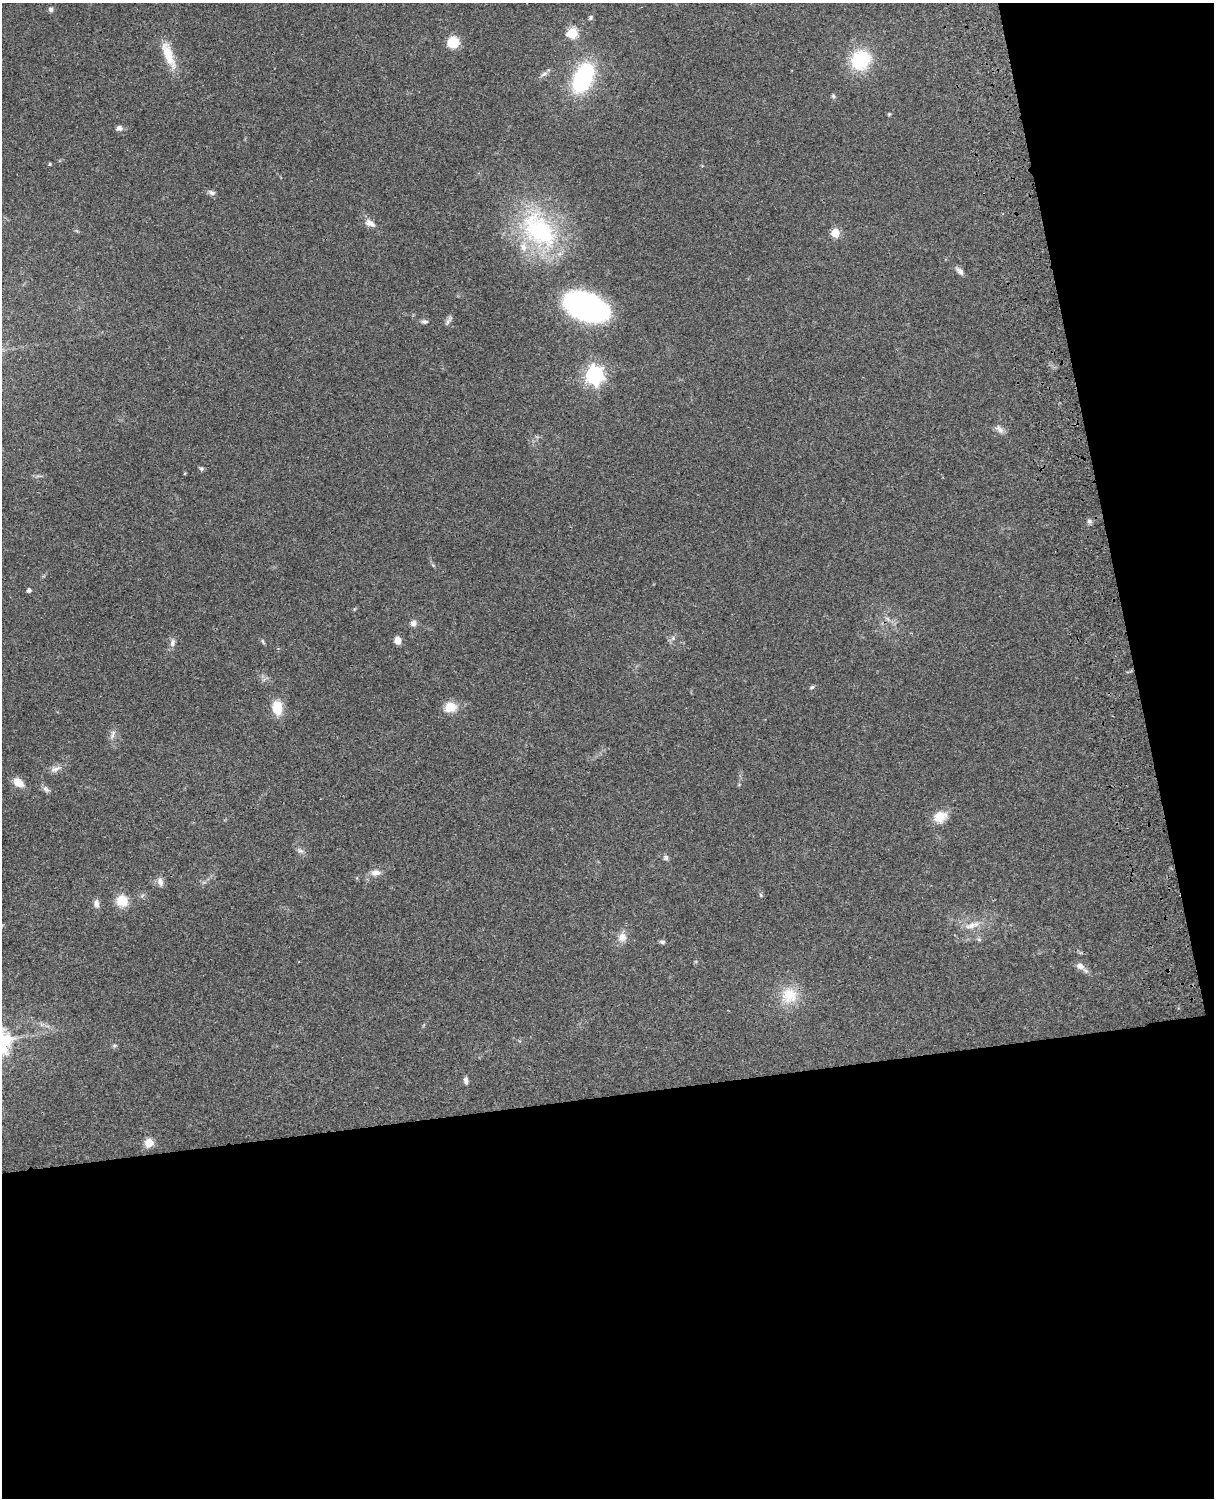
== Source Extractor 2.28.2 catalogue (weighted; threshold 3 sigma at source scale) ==
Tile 12 of 4 x 3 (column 4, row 3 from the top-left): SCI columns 3757-4968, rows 277-1772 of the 5087 x 4927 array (HDU 1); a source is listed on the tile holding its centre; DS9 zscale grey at full resolution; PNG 1216 x 1500 px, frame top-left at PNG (2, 3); no overlay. Shown black and unused: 33% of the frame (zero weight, under 3 of 4 exposures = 6% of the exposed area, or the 3 px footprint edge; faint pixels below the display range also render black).
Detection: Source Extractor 2.28.2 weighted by HDU 2 'WHT'; one run over the whole footprint, this tile lists its part. Background 0.079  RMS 0.0058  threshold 0.0262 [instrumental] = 3 sigma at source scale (4.5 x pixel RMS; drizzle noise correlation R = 1.50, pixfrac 1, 0.05/0.05 arcsec/px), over >= 5 px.
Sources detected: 56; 1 inside a brighter listed object's ellipse — not listed separately; the other 55 listed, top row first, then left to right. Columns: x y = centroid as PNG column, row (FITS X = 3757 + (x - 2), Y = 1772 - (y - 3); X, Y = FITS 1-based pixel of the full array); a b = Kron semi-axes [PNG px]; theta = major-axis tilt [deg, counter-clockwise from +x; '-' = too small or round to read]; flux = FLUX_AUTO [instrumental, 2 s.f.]
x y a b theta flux
51 9 6 6 - 1.4
590 18 6 5 - 1
572 33 5 5 - 38
453 42 9 8 - 17
168 55 38 11 -69 13
860 60 22 19 43 33
544 74 11 4 24 1.7
583 78 28 16 65 63
833 96 6 5 - 0.96
889 114 5 4 - 0.61
119 128 8 7 - 1.8
50 164 5 3 - 0.56
211 193 11 6 -27 1.8
370 223 14 8 -29 3.9
539 230 61 37 -46 75
835 233 5 5 - 22
959 271 13 6 -41 2.4
586 307 29 16 -23 220
425 321 8 5 0 1.5
447 322 10 5 57 1.7
594 375 7 7 - 250
999 429 14 7 -45 2.7
201 468 7 5 42 1.1
1089 521 7 6 - 1.5
29 590 4 4 - 2
887 619 8 5 -45 1.5
413 623 8 7 - 2.7
673 638 6 5 - 1.3
397 640 8 6 -81 4.4
263 642 8 3 -60 0.8
172 643 10 6 78 2.5
812 687 6 5 - 0.91
450 707 13 10 14 9.7
277 708 14 10 -84 12
112 734 15 6 71 2.5
55 769 17 7 20 3.3
18 782 14 9 -36 5.8
46 789 9 6 -52 2
940 817 16 12 36 9.6
300 851 11 5 -33 2
666 858 6 6 - 1.6
375 873 11 8 8 3.8
160 882 12 8 -73 2.8
761 895 6 4 -87 0.78
122 900 11 11 - 12
96 903 10 7 -80 2.9
972 925 25 7 16 6
622 937 13 11 58 4.6
979 940 7 4 -1 0.96
662 942 7 5 -2 1.1
1080 966 11 8 -23 3.6
789 995 23 23 - 15
114 1045 7 4 9 0.88
466 1081 9 5 -80 2.1
149 1143 8 8 - 7.1